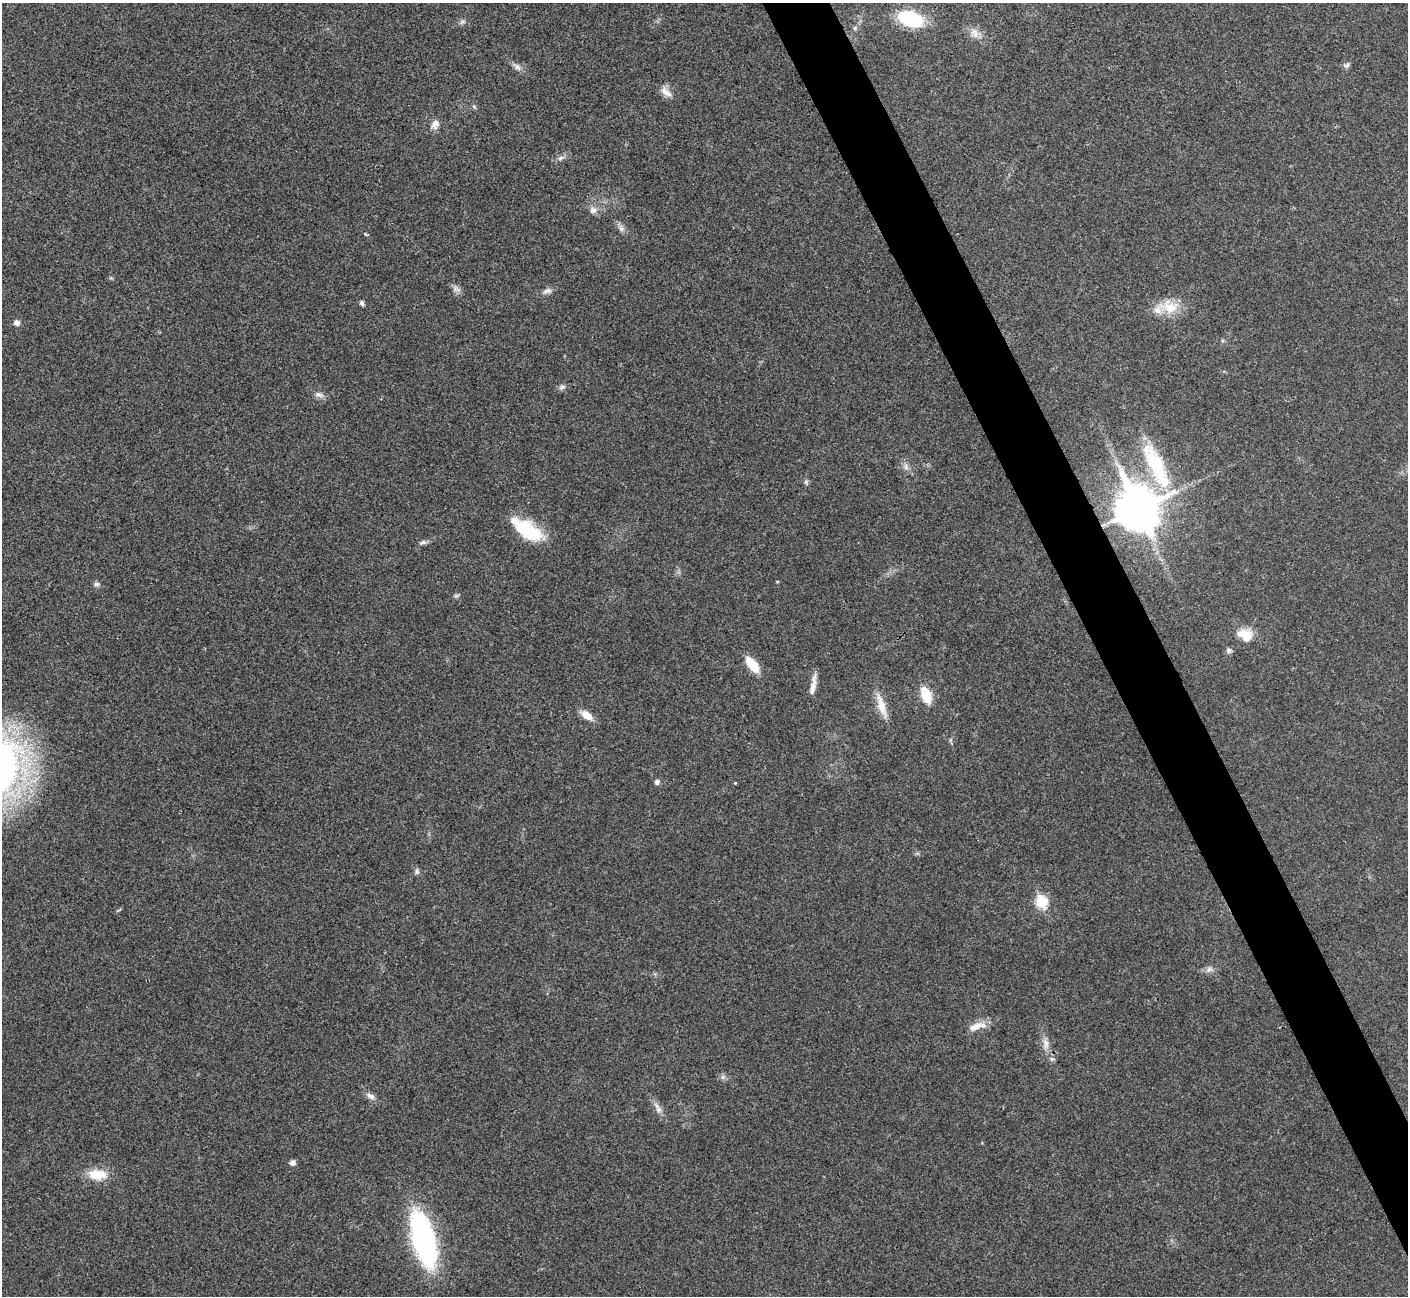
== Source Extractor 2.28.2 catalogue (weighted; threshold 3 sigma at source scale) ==
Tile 6 of 4 x 4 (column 2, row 2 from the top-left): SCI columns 1408-2813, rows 2745-4038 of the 5630 x 5621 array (HDU 1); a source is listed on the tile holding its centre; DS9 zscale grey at full resolution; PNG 1410 x 1298 px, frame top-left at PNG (2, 3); no overlay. Shown black and unused: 4% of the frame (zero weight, under 3 of 4 exposures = <1% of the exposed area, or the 3 px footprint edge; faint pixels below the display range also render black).
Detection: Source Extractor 2.28.2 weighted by HDU 2 'WHT'; one run over the whole footprint, this tile lists its part. Background 0.0216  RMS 0.004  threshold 0.018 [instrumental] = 3 sigma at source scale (4.5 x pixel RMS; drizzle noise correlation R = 1.50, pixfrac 1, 0.05/0.05 arcsec/px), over >= 5 px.
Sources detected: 50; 2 inside a brighter listed object's ellipse — not listed separately; the other 48 listed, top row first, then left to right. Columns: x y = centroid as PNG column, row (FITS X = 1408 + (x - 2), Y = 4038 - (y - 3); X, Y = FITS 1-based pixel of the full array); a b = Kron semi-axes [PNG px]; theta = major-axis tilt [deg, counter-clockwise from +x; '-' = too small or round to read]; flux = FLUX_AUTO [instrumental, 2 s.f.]
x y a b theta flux
910 19 29 17 -17 23
462 22 9 5 26 1
855 28 6 4 72 0.64
975 33 15 10 -67 3.3
1347 65 9 6 51 1.1
517 67 14 6 -40 2
666 92 17 8 -43 3.3
474 107 7 5 -65 0.71
435 124 13 10 54 2.8
561 158 10 5 25 1.4
593 210 11 9 -30 2.5
621 228 11 6 -75 1.6
456 289 14 7 -28 1.7
547 291 14 7 20 1.9
362 303 7 5 -60 1
1169 307 28 18 -8 9.9
17 323 7 6 - 1.7
562 387 9 6 30 1.3
319 395 14 7 -14 1.9
1156 466 75 21 -65 34
906 467 9 6 -76 1.7
806 482 8 5 -74 0.86
1138 509 17 14 -64 1100
528 531 36 17 -32 20
423 542 11 5 14 1.2
777 582 3 3 - 0.41
96 584 9 6 -3 1.1
456 595 8 4 9 0.71
1245 635 20 14 -23 7.5
1229 650 7 6 - 1.3
752 665 15 7 -52 12
812 688 22 8 75 3.4
926 695 14 8 -68 13
881 706 36 9 -72 6.9
586 715 15 8 -34 4.7
657 782 5 5 - 1.6
735 783 4 4 - 0.34
417 872 8 6 -76 1
1041 902 7 6 - 30
1209 969 11 8 4 1.9
976 1026 24 9 26 4.7
1046 1044 17 8 -82 3.3
723 1077 7 6 - 1.1
370 1096 14 7 -27 2
658 1110 11 7 -63 2.2
292 1163 7 7 - 1.5
97 1175 23 12 -4 9.2
423 1239 37 14 -75 130
Overlapping masked pixels (flux is a lower limit): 2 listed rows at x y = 1138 509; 1046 1044
Unlisted compact peaks at least as high as the median listed source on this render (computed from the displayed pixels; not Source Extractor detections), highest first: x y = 365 234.